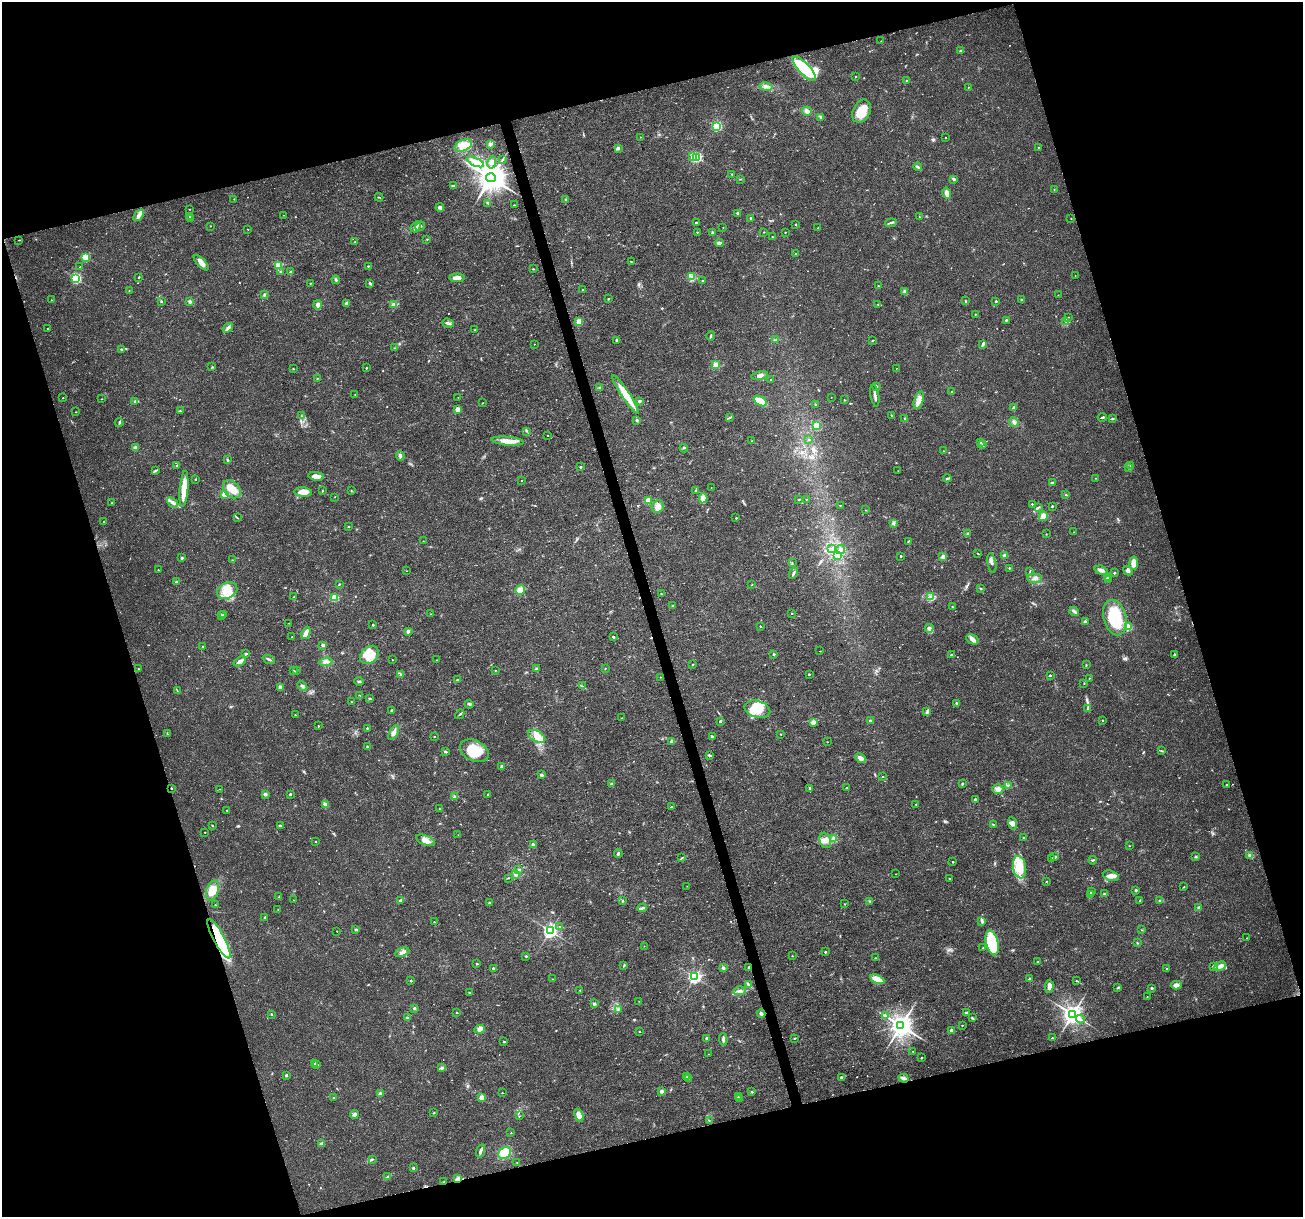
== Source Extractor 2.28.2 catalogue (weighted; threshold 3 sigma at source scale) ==
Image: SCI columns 12-5212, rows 112-4969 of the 5216 x 5025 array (HDU 1 of 3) = the unmasked area's bounding box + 8 px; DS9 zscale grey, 4 x 4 block average (1 PNG px = mean of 4 x 4 image px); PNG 1305 x 1219 px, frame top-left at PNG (2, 2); each listed source drawn as its Kron ellipse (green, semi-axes under 4 px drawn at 4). Shown black and unused: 34% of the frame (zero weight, under 3 of 4 exposures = <1% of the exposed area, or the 3 px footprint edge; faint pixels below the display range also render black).
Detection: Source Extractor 2.28.2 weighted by HDU 2 'WHT'. Background 0.0139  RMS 0.0023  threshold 0.0104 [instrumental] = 3 sigma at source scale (4.5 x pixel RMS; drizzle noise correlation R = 1.50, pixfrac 1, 0.0396/0.0396 arcsec/px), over >= 5 px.
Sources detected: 687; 3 too faint to see at this stretch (4 x 4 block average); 4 inside a brighter object's white glare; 7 cosmic-ray / hot-pixel residue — neither listed nor drawn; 10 coinciding with a brighter row at this scale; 18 inside a brighter listed object's ellipse — not listed separately; of the other 645, all 500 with FLUX_AUTO >= 0.526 (the completeness limit of this list) listed and drawn (145 fainter detections not listed), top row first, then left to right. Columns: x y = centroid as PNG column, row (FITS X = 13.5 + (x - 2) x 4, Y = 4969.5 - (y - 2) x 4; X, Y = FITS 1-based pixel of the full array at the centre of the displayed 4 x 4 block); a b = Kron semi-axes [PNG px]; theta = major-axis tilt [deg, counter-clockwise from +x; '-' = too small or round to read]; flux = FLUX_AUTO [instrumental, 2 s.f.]
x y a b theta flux
881 41 2 2 - 0.6
960 50 2 2 - 4.8
804 69 16 5 -47 66
856 76 2 2 - 1.1
907 80 2 2 - 0.63
766 87 6 3 -11 4.9
968 87 2 2 - 0.89
807 111 5 4 - 5.9
861 111 12 8 63 31
821 117 2 2 - 2.5
717 126 2 2 - 150
640 137 2 2 - 1.2
945 138 2 2 - 1.4
490 144 2 2 - 3.7
463 145 9 5 22 23
1038 147 2 2 - 1.5
618 148 3 3 - 2.2
693 157 2 2 - 12
697 157 2 2 - 160
502 159 2 2 - 1.1
475 162 9 4 -24 8.1
492 162 6 4 76 4.7
917 167 4 2 - 2.4
732 174 2 2 - 0.96
491 178 5 4 - 2800
740 179 2 2 - 0.77
954 179 3 2 - 2.3
454 186 3 2 - 0.96
1054 189 2 2 - 1.1
947 193 5 3 - 11
379 197 4 2 - 0.88
234 199 2 2 - 0.67
566 200 2 2 - 5.3
488 203 3 2 - 2
515 205 2 2 - 0.61
440 208 4 3 - 3.4
190 209 2 2 - 0.79
738 213 3 2 - 2.1
139 215 6 3 51 6.8
284 215 2 2 - 0.68
190 216 2 2 - 0.67
919 217 2 2 - 1.7
190 218 2 2 - 8.7
750 218 3 2 - 0.9
1071 219 2 2 - 0.73
696 223 2 2 - 3.9
891 223 5 2 - 2
796 225 2 2 - 0.77
210 226 2 2 - 0.89
420 226 5 2 - 2.6
416 227 6 3 50 4.4
723 227 2 2 - 0.61
818 228 2 2 - 0.72
248 229 2 2 - 0.53
697 232 2 2 - 1.6
763 232 2 2 - 0.57
785 232 2 2 - 1.4
712 233 3 2 - 1.6
773 237 2 2 - 0.84
427 239 2 2 - 0.64
19 240 3 2 - 0.77
355 242 2 2 - 1.6
719 243 4 3 - 4
795 254 2 2 - 2.2
86 257 2 2 - 81
631 262 2 2 - 1.7
201 263 10 4 -47 8.6
278 266 2 2 - 80
368 266 2 2 - 1.2
80 267 2 2 - 1.1
533 269 3 2 - 1.4
280 272 2 2 - 0.84
291 272 2 2 - 7.7
1075 275 2 2 - 0.76
139 277 2 2 - 2
692 277 4 3 - 3.3
76 278 2 2 - 190
457 278 7 4 -1 11
336 280 4 2 - 2
702 281 2 2 - 2.6
310 283 2 2 - 0.68
370 283 3 2 - 2
878 285 2 2 - 0.55
129 290 2 2 - 0.84
583 290 2 2 - 1.7
905 292 4 3 - 3.7
264 295 4 3 - 2.3
1058 295 2 2 - 0.73
608 299 2 2 - 1.2
51 300 2 2 - 0.92
965 300 2 2 - 0.69
1022 300 3 2 - 1
190 301 2 2 - 12
996 301 2 2 - 3.5
161 302 3 2 - 1.1
346 303 2 2 - 7.4
878 304 2 2 - 1
318 305 5 3 - 5.7
394 305 2 2 - 30
975 314 2 2 - 0.58
1068 317 2 2 - 0.75
1006 320 2 2 - 3.3
1066 321 3 2 - 1.9
579 322 2 2 - 44
448 323 6 3 -19 3.2
228 328 5 3 - 3.6
48 329 2 2 - 1.5
475 330 2 2 - 3
711 336 5 2 - 1.8
617 340 3 3 - 2.2
775 340 2 2 - 0.67
872 341 2 2 - 1.1
534 344 2 2 - 0.58
982 344 4 2 - 2.9
394 348 3 2 - 0.76
121 349 3 2 - 1.8
716 365 4 3 - 8.2
212 367 2 2 - 1.2
366 368 2 2 - 2.6
896 368 2 2 - 0.74
293 369 2 2 - 0.79
760 375 8 3 11 4.8
317 378 2 2 - 0.83
771 380 2 2 - 1.8
876 386 3 2 - 1.6
600 388 3 2 - 3.8
952 392 2 2 - 2.3
355 394 2 2 - 0.66
626 394 23 4 -57 25
875 396 11 2 -80 4.7
458 397 2 2 - 0.84
831 397 2 2 - 0.65
63 398 2 2 - 1.2
101 399 2 2 - 0.54
844 400 2 2 - 1.8
919 400 9 4 73 9.1
134 401 3 2 - 1.3
639 401 2 2 - 8.6
760 401 7 3 -27 34
482 403 2 2 - 0.58
815 404 2 2 - 1.4
1014 407 3 2 - 1.2
457 409 2 2 - 28
180 411 3 2 - 1.2
76 412 2 2 - 0.58
891 415 3 2 - 0.98
302 416 2 2 - 0.62
730 417 4 2 - 1.7
1102 417 4 2 - 1.8
905 419 3 2 - 1.7
1113 419 3 2 - 1.3
637 420 2 2 - 5.2
1014 422 5 3 - 4.5
119 423 4 2 - 1.6
817 425 2 2 - 64
526 431 3 2 - 1
548 435 2 2 - 1.1
809 440 2 2 - 0.85
508 441 16 4 -5 18
752 441 2 2 - 1
980 443 2 2 - 2.8
982 444 2 2 - 1
135 448 2 2 - 24
684 448 4 2 - 1.2
944 451 2 2 - 0.6
400 456 4 3 - 2.7
228 460 4 2 - 1.9
177 465 3 2 - 0.87
1131 465 3 3 - 1.9
580 467 2 2 - 3.9
1128 468 2 2 - 2.5
156 470 4 2 - 1.3
898 471 2 2 - 0.57
316 476 8 3 -7 12
947 478 4 2 - 1.6
1096 478 2 2 - 0.69
195 480 2 2 - 0.76
522 480 2 2 - 0.67
1052 482 4 2 - 1.5
711 488 2 2 - 0.53
184 489 18 4 85 25
232 489 10 7 -46 18
696 490 3 2 - 1
322 491 2 2 - 0.84
351 491 3 2 - 0.86
303 492 9 4 -7 13
225 495 2 2 - 42
1066 495 2 2 - 0.87
335 497 2 2 - 0.69
703 498 5 4 - 9.8
799 499 2 2 - 2.2
806 499 2 2 - 0.61
648 500 2 2 - 35
172 502 6 3 -40 4.2
112 503 2 2 - 1.1
1032 504 2 2 - 1.5
840 505 2 2 - 0.6
1052 506 2 2 - 2.7
658 507 6 5 - 8.8
1039 507 2 2 - 0.73
865 510 2 2 - 0.86
1043 516 5 4 - 9.9
237 518 3 2 - 0.95
736 518 2 2 - 2.5
104 522 2 2 - 0.96
894 524 4 2 - 1.7
348 526 2 2 - 3.3
1074 532 2 2 - 0.66
968 534 2 2 - 8
1046 534 2 2 - 0.85
423 541 2 2 - 0.59
908 541 2 2 - 0.82
832 549 2 2 - 0.86
840 549 5 4 - 3.7
977 553 2 2 - 0.54
838 556 3 2 - 1.7
900 556 2 2 - 2.8
1005 556 2 2 - 25
943 557 4 3 - 5.5
182 558 2 2 - 6.1
232 560 2 2 - 0.68
792 563 2 2 - 0.53
992 563 10 3 -80 4.5
1134 563 6 4 80 11
1009 568 2 2 - 1.9
158 570 2 2 - 0.89
1101 570 7 3 -16 4.8
406 571 2 2 - 0.55
1030 571 2 2 - 0.74
1128 571 5 3 - 3.7
793 573 6 2 61 2.4
1114 573 2 2 - 4.4
1107 577 2 2 - 1.4
1035 578 7 4 -1 6.2
1109 579 2 2 - 0.74
176 582 2 2 - 4.8
339 584 3 2 - 0.95
752 585 2 2 - 0.61
980 588 3 2 - 1.1
520 590 5 5 - 11
227 591 10 7 22 21
661 594 2 2 - 1.1
294 597 2 2 - 1.6
930 597 2 2 - 1.3
335 598 2 2 - 71
672 606 2 2 - 1.6
952 607 3 2 - 0.83
1074 611 5 2 - 3.2
792 613 2 2 - 1.4
431 614 2 2 - 1.1
221 615 2 2 - 11
224 615 2 2 - 1.3
1115 618 18 11 -75 75
1085 621 2 2 - 11
289 623 2 2 - 0.71
373 625 2 2 - 4.5
760 626 2 2 - 2
1129 627 2 2 - 53
929 628 4 4 - 3.8
408 631 3 3 - 4.2
306 633 6 2 65 13
292 637 2 2 - 1.1
613 637 2 2 - 1.5
972 639 6 4 -29 6.3
323 645 3 2 - 2.9
203 646 2 2 - 1.6
820 651 2 2 - 0.54
246 654 2 2 - 7.1
773 654 2 2 - 3.8
1175 654 3 2 - 1.4
369 655 10 8 42 19
951 655 2 2 - 5.3
269 659 6 2 -21 2.1
392 660 2 2 - 0.93
437 660 2 2 - 0.9
240 662 7 3 29 5.7
326 662 6 2 8 3.6
692 665 2 2 - 1
1086 665 2 2 - 0.64
605 668 2 2 - 0.55
138 669 2 2 - 0.73
536 669 2 2 - 6.6
495 670 2 2 - 0.71
294 671 3 2 - 0.85
296 671 2 2 - 1.2
400 674 3 2 - 1.6
809 674 2 2 - 1.5
1050 675 2 2 - 3
660 677 2 2 - 0.76
1089 678 2 2 - 1.2
457 680 3 2 - 1.3
359 681 4 2 - 1.6
1084 683 2 2 - 0.79
302 686 6 2 -46 2.6
582 686 3 2 - 0.99
280 687 2 2 - 18
177 690 3 2 - 0.84
360 695 3 2 - 0.72
370 698 2 2 - 5
351 702 2 2 - 1.4
956 703 2 2 - 2.6
469 704 4 2 - 1.8
757 709 13 8 -16 30
1087 709 3 2 - 1.7
391 710 2 2 - 1.6
926 712 2 2 - 1.2
460 714 5 2 - 1.4
295 715 2 2 - 1.3
622 718 2 2 - 0.8
1103 720 2 2 - 2.2
720 721 2 2 - 6.1
870 721 3 2 - 1.9
813 722 2 2 - 25
318 726 2 2 - 1.4
367 728 2 2 - 2.9
394 733 8 4 60 7.5
167 734 2 2 - 0.78
781 734 2 2 - 1.5
434 736 2 2 - 0.68
537 736 9 5 -29 17
712 736 2 2 - 3.9
672 741 2 2 - 15
827 742 2 2 - 0.81
368 747 2 2 - 5.9
445 751 3 2 - 2.2
474 751 15 10 -26 39
1161 751 3 2 - 0.88
710 755 4 2 - 2.3
861 758 5 3 - 6.9
502 766 2 2 - 9
542 775 2 2 - 11
883 777 2 2 - 1.1
612 784 2 2 - 7.9
962 784 2 2 - 3.2
1008 785 3 2 - 1.9
1226 785 2 2 - 2.2
171 788 2 2 - 2.6
810 788 3 2 - 2.4
846 788 2 2 - 1.8
220 789 2 2 - 0.6
998 789 5 5 - 7.1
265 794 2 2 - 13
290 794 2 2 - 5.1
488 794 2 2 - 1.6
454 797 4 2 - 1.4
975 800 3 2 - 2.8
325 804 4 3 - 2.4
916 804 2 2 - 0.62
671 807 2 2 - 1.5
439 809 2 2 - 0.82
227 810 2 2 - 2
1012 823 6 4 -73 5.8
993 824 2 2 - 0.97
212 826 3 2 - 0.78
280 826 2 2 - 6.1
205 832 2 2 - 1.2
458 835 2 2 - 0.8
1024 838 2 2 - 5
834 839 3 3 - 7.9
426 840 10 4 -22 11
825 840 8 5 -71 9.2
315 841 2 2 - 2
533 844 2 2 - 11
1129 846 2 2 - 0.53
618 854 4 2 - 2.2
1250 855 2 2 - 8.5
1055 857 4 2 - 2.3
1196 857 2 2 - 5.5
682 858 3 2 - 0.86
1052 858 2 2 - 1.1
1093 860 4 2 - 1.7
953 862 2 2 - 2.4
1020 867 11 6 -81 21
519 869 3 2 - 1.8
896 874 2 2 - 0.73
516 875 4 4 - 3
1111 876 8 5 -19 8.2
508 878 2 2 - 0.67
950 879 2 2 - 2.7
1046 881 2 2 - 0.76
687 886 2 2 - 0.54
1183 887 2 2 - 0.69
212 890 10 6 71 20
1136 890 2 2 - 2.4
1091 891 3 2 - 1.5
1104 894 3 2 - 1.9
1091 895 2 2 - 1.2
279 897 4 2 - 1.5
293 900 2 2 - 0.68
401 900 3 2 - 3.1
1140 900 3 2 - 0.9
1160 900 3 2 - 1.2
623 901 2 2 - 2.1
870 901 2 2 - 0.54
489 903 2 2 - 3.2
844 904 2 2 - 0.68
215 905 2 2 - 1.3
1199 907 2 2 - 11
642 908 5 2 - 3.5
278 909 2 2 - 0.55
265 917 3 2 - 1.9
982 921 4 2 - 3.1
434 922 2 2 - 1
560 927 2 2 - 0.75
356 929 2 2 - 8.2
1142 930 3 2 - 0.61
337 931 2 2 - 0.8
550 931 3 2 - 480
1247 938 2 2 - 1.1
219 939 22 5 -62 94
992 943 13 6 -75 72
1137 943 3 2 - 1.1
644 946 2 2 - 0.6
983 948 2 2 - 0.66
402 952 7 4 22 6.1
825 952 2 2 - 2.3
526 956 2 2 - 2.3
792 956 2 2 - 1.1
875 958 2 2 - 0.79
1038 962 3 2 - 0.93
477 964 2 2 - 2.9
624 966 3 2 - 1.2
1220 966 6 4 29 5.5
749 967 2 2 - 7.5
1213 967 3 2 - 2.4
493 968 2 2 - 4.1
723 968 3 2 - 3
1167 969 2 2 - 4.2
694 977 2 2 - 350
552 979 2 2 - 0.61
877 979 7 4 -25 19
1029 979 4 2 - 1.8
411 981 2 2 - 4.6
1076 981 3 2 - 0.9
749 985 3 2 - 1.5
1176 985 5 4 - 4.9
1049 986 7 4 86 6.6
1118 988 4 2 - 1.4
1152 988 2 2 - 5.3
580 990 2 2 - 1.5
739 991 6 3 13 4.2
469 993 2 2 - 2.1
1147 997 2 2 - 0.62
639 1001 2 2 - 0.53
594 1004 2 2 - 10
414 1008 2 2 - 7
618 1010 2 2 - 1.1
457 1013 2 2 - 1.6
761 1013 4 3 - 3.2
966 1013 2 2 - 12
271 1014 2 2 - 0.97
1073 1014 3 3 - 970
885 1016 2 2 - 1.1
407 1018 2 2 - 1.7
972 1018 4 2 - 1.6
1080 1019 4 2 - 2
962 1025 2 2 - 1.3
901 1026 4 3 - 1600
480 1029 5 4 - 5
639 1031 2 2 - 1.6
952 1031 2 2 - 23
707 1038 2 2 - 3.9
794 1038 2 2 - 0.8
1052 1038 2 2 - 2.1
723 1039 6 2 -88 3.7
504 1042 2 2 - 2.8
913 1051 2 2 - 0.69
708 1054 2 2 - 0.71
921 1058 2 2 - 2.9
315 1063 2 2 - 1.9
317 1064 2 2 - 4.4
442 1068 4 3 - 2.1
286 1075 2 2 - 6.4
687 1077 2 2 - 0.61
842 1077 3 3 - 1.8
689 1078 2 2 - 0.73
903 1078 5 2 - 6.2
661 1091 2 2 - 17
752 1092 2 2 - 3.5
502 1093 2 2 - 0.91
380 1094 3 2 - 3.2
738 1096 2 2 - 0.96
481 1097 3 2 - 8.8
333 1098 2 2 - 3.4
740 1098 2 2 - 3.7
434 1113 2 2 - 0.87
354 1115 4 3 - 2.9
579 1115 7 3 -68 13
519 1116 2 2 - 0.58
709 1120 2 2 - 1
511 1133 2 2 - 0.55
322 1143 4 3 - 2.6
481 1151 6 3 72 3.3
504 1153 7 5 38 32
372 1159 3 2 - 1.5
517 1162 2 2 - 0.63
413 1168 2 2 - 6.1
387 1177 3 2 - 1.8
458 1178 4 3 - 3
444 1182 4 2 - 1.4
Overlapping masked pixels (flux is a lower limit): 4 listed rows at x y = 171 788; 219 939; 749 967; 444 1182
Diffuse or blended objects may show on this block-average render without a row.